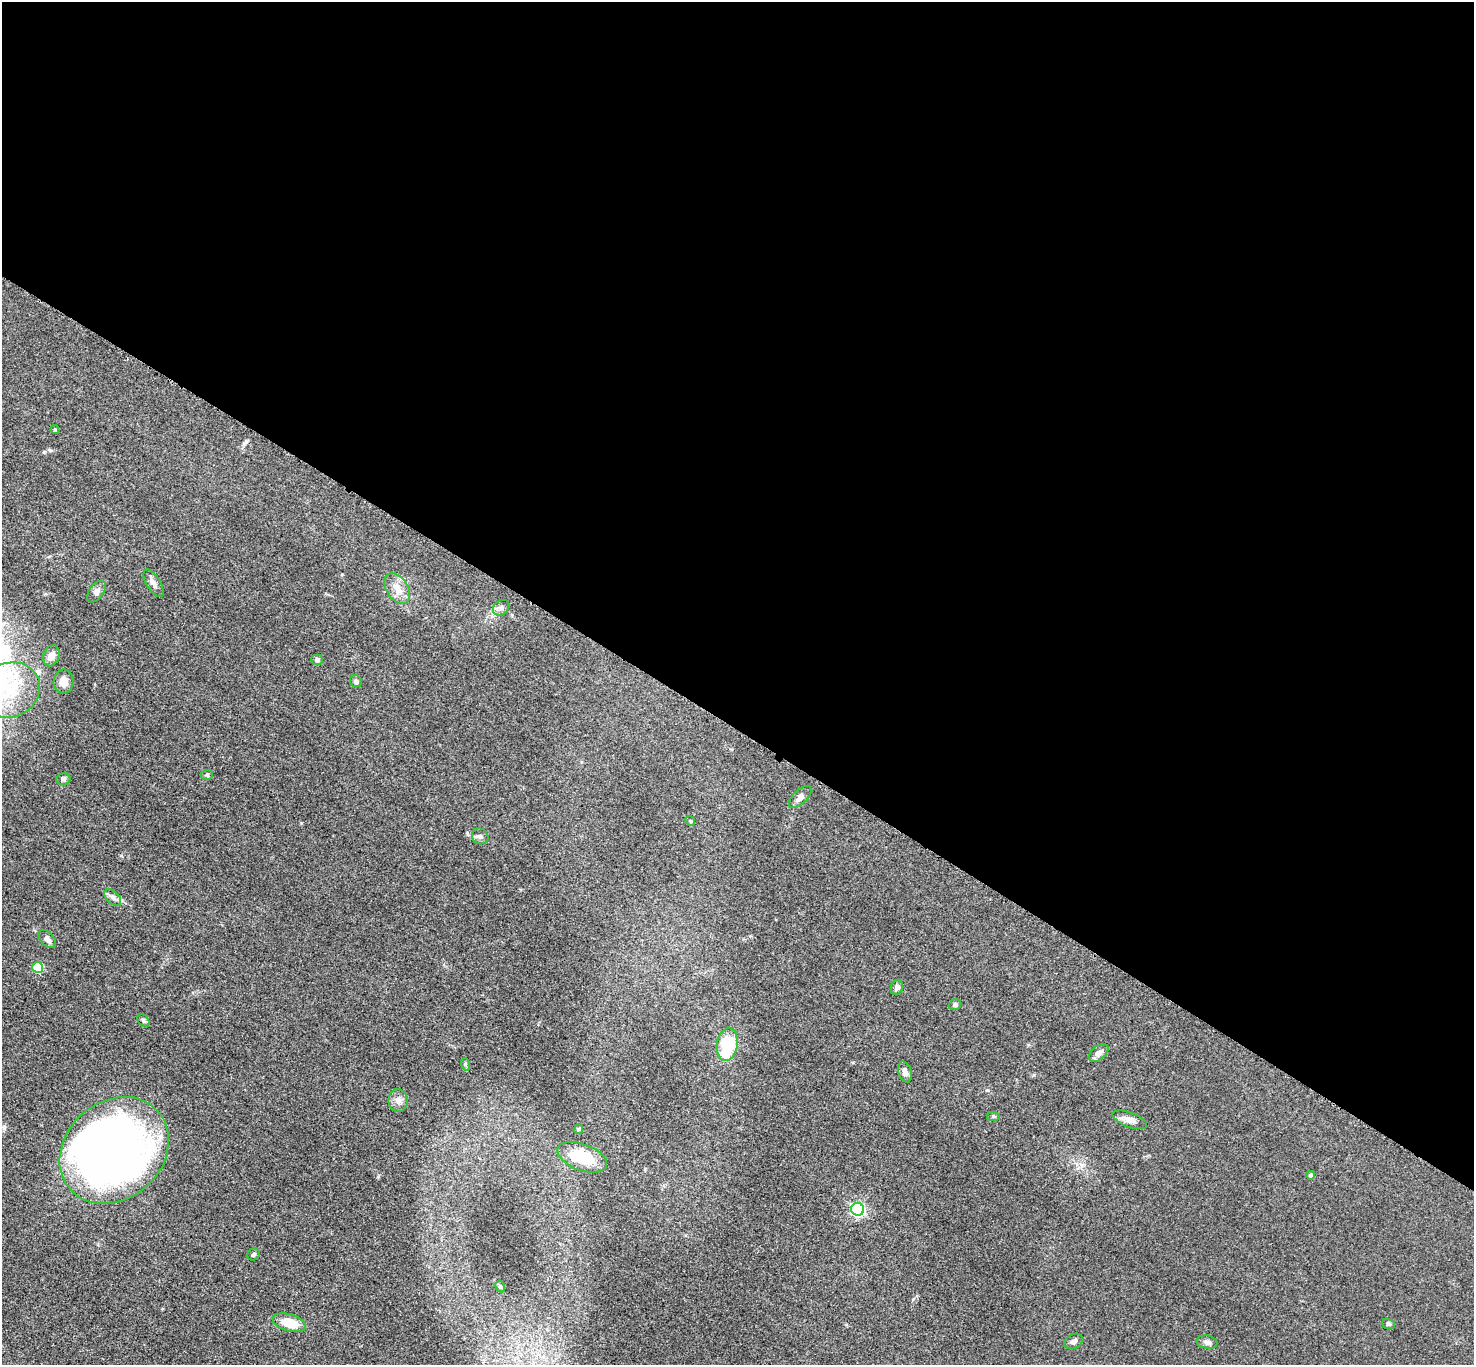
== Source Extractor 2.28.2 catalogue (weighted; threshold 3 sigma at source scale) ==
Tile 3 of 4 x 4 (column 3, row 1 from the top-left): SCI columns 2959-4430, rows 4251-5613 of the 5911 x 5916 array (HDU 1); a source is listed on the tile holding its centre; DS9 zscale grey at full resolution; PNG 1476 x 1367 px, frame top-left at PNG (2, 2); each listed source drawn as its Kron ellipse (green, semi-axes under 4 px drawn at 4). Shown black and unused: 54% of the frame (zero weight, under 3 of 5 exposures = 1% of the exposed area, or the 3 px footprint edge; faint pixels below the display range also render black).
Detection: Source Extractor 2.28.2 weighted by HDU 2 'WHT'; one run over the whole footprint, this tile lists its part. Background 0.0534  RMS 0.0058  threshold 0.0261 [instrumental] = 3 sigma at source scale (4.5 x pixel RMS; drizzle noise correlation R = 1.50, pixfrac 1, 0.05/0.05 arcsec/px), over >= 5 px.
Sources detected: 40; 1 inside a brighter object's white glare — neither listed nor drawn; the other 39 listed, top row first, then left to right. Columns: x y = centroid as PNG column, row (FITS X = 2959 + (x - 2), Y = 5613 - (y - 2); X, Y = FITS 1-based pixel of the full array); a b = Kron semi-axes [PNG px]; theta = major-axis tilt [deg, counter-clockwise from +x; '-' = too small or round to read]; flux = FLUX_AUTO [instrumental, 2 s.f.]
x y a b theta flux
55 429 4 4 - 0.87
154 583 15 7 -58 2.9
397 588 17 10 -58 6.4
96 592 12 7 53 2.3
501 608 9 7 38 2
51 656 11 8 69 4.3
317 660 6 5 - 1.6
356 681 6 5 - 1.4
64 682 12 10 87 4.7
10 690 31 27 27 34
207 775 6 5 - 0.91
63 779 7 5 15 1.3
800 797 14 7 44 2.8
690 821 5 4 - 0.66
480 836 8 7 - 1.7
113 897 10 6 -44 2.3
47 939 11 6 -47 2.4
38 967 5 5 - 19
897 987 8 6 66 1.9
955 1005 6 5 - 1.4
143 1021 7 5 -50 1
727 1044 17 10 81 31
1099 1053 11 7 38 3.6
465 1064 6 4 -72 0.81
905 1072 11 6 -72 2.4
398 1100 11 9 -80 3
993 1116 7 4 -5 0.87
1130 1120 18 7 -20 3.9
578 1129 5 4 - 0.71
114 1150 59 48 42 460
582 1157 26 13 -21 22
1311 1175 4 4 - 1.9
858 1209 6 6 - 89
254 1254 6 5 - 1
500 1286 6 4 -61 0.94
289 1323 17 8 -17 11
1388 1324 6 5 - 0.94
1074 1341 10 7 30 2.1
1207 1342 10 6 -10 2.1
Isophote crosses this tile's border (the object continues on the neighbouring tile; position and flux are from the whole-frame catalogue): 1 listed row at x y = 10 690
Unlisted compact peaks at least as high as the median listed source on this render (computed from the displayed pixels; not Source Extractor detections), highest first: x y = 44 452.